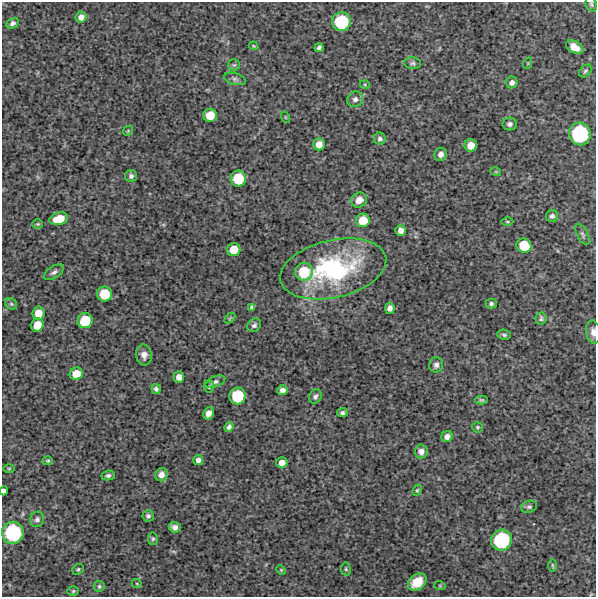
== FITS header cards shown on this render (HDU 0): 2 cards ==
NAXIS1  =                  594 /FITS: X Dimension
NAXIS2  =                  595 /FITS: Y Dimension

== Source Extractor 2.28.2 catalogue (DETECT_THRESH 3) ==
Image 594 x 595 px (HDU 0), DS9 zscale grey, 1 PNG px = 1 image px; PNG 598 x 599 px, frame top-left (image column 1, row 595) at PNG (2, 2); each listed source drawn as its Kron ellipse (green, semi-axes under 4 px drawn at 4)
Background 4440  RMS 210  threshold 643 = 3 sigma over >= 5 px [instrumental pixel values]
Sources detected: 94; all 94 listed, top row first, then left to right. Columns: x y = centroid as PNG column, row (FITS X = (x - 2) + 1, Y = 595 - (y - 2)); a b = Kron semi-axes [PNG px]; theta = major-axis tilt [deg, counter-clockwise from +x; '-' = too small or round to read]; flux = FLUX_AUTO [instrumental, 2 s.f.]
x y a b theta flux
591 4 7 5 -70 2.8e+04
81 17 5 5 - 7.3e+04
341 22 9 9 - 8.9e+05
12 23 7 5 28 4.0e+04
253 46 4 3 - 1.4e+04
319 47 5 4 - 3.6e+04
575 47 9 6 -31 1.4e+05
413 63 8 6 -6 3.6e+04
528 63 6 3 72 1.5e+04
234 65 6 5 - 2.7e+04
585 71 7 5 44 2.9e+04
235 79 11 5 -16 4.3e+04
512 82 6 5 - 5.1e+04
365 85 5 3 - 1.3e+04
355 99 8 7 - 5.6e+04
210 115 7 6 - 2.4e+05
285 117 6 3 -71 1.4e+04
509 124 7 6 - 4.7e+04
128 131 6 4 47 1.7e+04
580 134 11 10 - 1.5e+06
380 139 6 6 - 4.1e+04
319 144 6 6 - 1.3e+05
471 145 6 6 - 1.9e+05
441 154 7 6 - 6.4e+04
496 172 5 3 - 1.3e+04
131 176 6 6 - 4.1e+04
238 178 8 7 - 4.9e+05
359 200 8 7 - 1.1e+05
552 216 6 6 - 4.1e+04
59 219 9 6 13 2.4e+05
363 220 7 7 - 2.7e+05
507 221 6 3 0 1.6e+04
38 224 5 4 - 1.8e+04
401 230 5 5 - 8.0e+04
583 234 11 5 -62 3.6e+04
524 246 7 7 - 4.3e+05
234 250 7 6 - 2.4e+05
333 269 54 28 13 2.0e+06
54 272 11 6 34 5.0e+04
304 272 9 8 - 4.9e+05
105 294 7 7 - 4.3e+05
491 303 5 5 - 3.6e+04
11 304 6 5 - 2.5e+04
252 307 4 3 - 2.3e+04
390 308 5 5 - 5.7e+04
38 313 7 6 - 1.8e+05
230 318 6 3 45 1.6e+04
541 318 6 5 - 2.9e+04
85 321 8 7 - 4.3e+05
37 325 7 6 - 2.1e+05
254 325 7 6 - 4.0e+04
593 332 12 7 -82 8.5e+04
504 335 7 5 -9 3.1e+04
144 355 10 8 -85 8.6e+04
436 365 7 7 - 5.0e+04
76 374 7 6 - 2.0e+05
179 377 5 5 - 8.8e+04
215 382 11 5 21 4.4e+04
209 387 6 4 73 2.2e+04
156 389 5 4 - 3.9e+04
282 390 5 5 - 6.8e+04
237 396 8 8 - 6.3e+05
315 396 7 6 - 4.2e+04
481 400 6 4 0 2.6e+04
208 413 6 5 - 8.0e+04
342 413 5 4 - 3.5e+04
229 427 5 4 - 4.0e+04
477 427 6 5 - 2.2e+04
447 437 6 5 - 6.1e+04
421 451 7 6 - 7.2e+04
198 460 5 5 - 5.5e+04
48 461 5 4 - 2.0e+04
282 463 5 5 - 1.0e+05
9 468 5 3 - 1.5e+04
108 475 7 5 12 3.7e+04
161 475 6 6 - 8.3e+04
417 490 6 4 68 2.0e+04
4 491 4 4 - 4.6e+04
529 507 8 6 16 3.4e+04
148 516 5 5 - 3.5e+04
37 519 8 7 - 4.7e+04
175 527 6 5 - 6.7e+04
13 533 11 11 - 1.4e+06
153 539 6 5 - 2.4e+04
502 540 11 10 - 1.2e+06
552 565 6 3 -89 1.6e+04
78 569 6 5 - 2.3e+04
346 569 6 5 - 2.4e+04
281 570 5 4 - 1.6e+04
417 582 10 7 39 2.8e+05
137 584 5 3 - 1.2e+04
99 586 5 5 - 2.2e+04
440 586 6 3 -19 1.5e+04
73 591 6 5 - 2.2e+04
At the frame edge (FLAGS 8, measured only in part): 3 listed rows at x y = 591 4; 593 332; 4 491